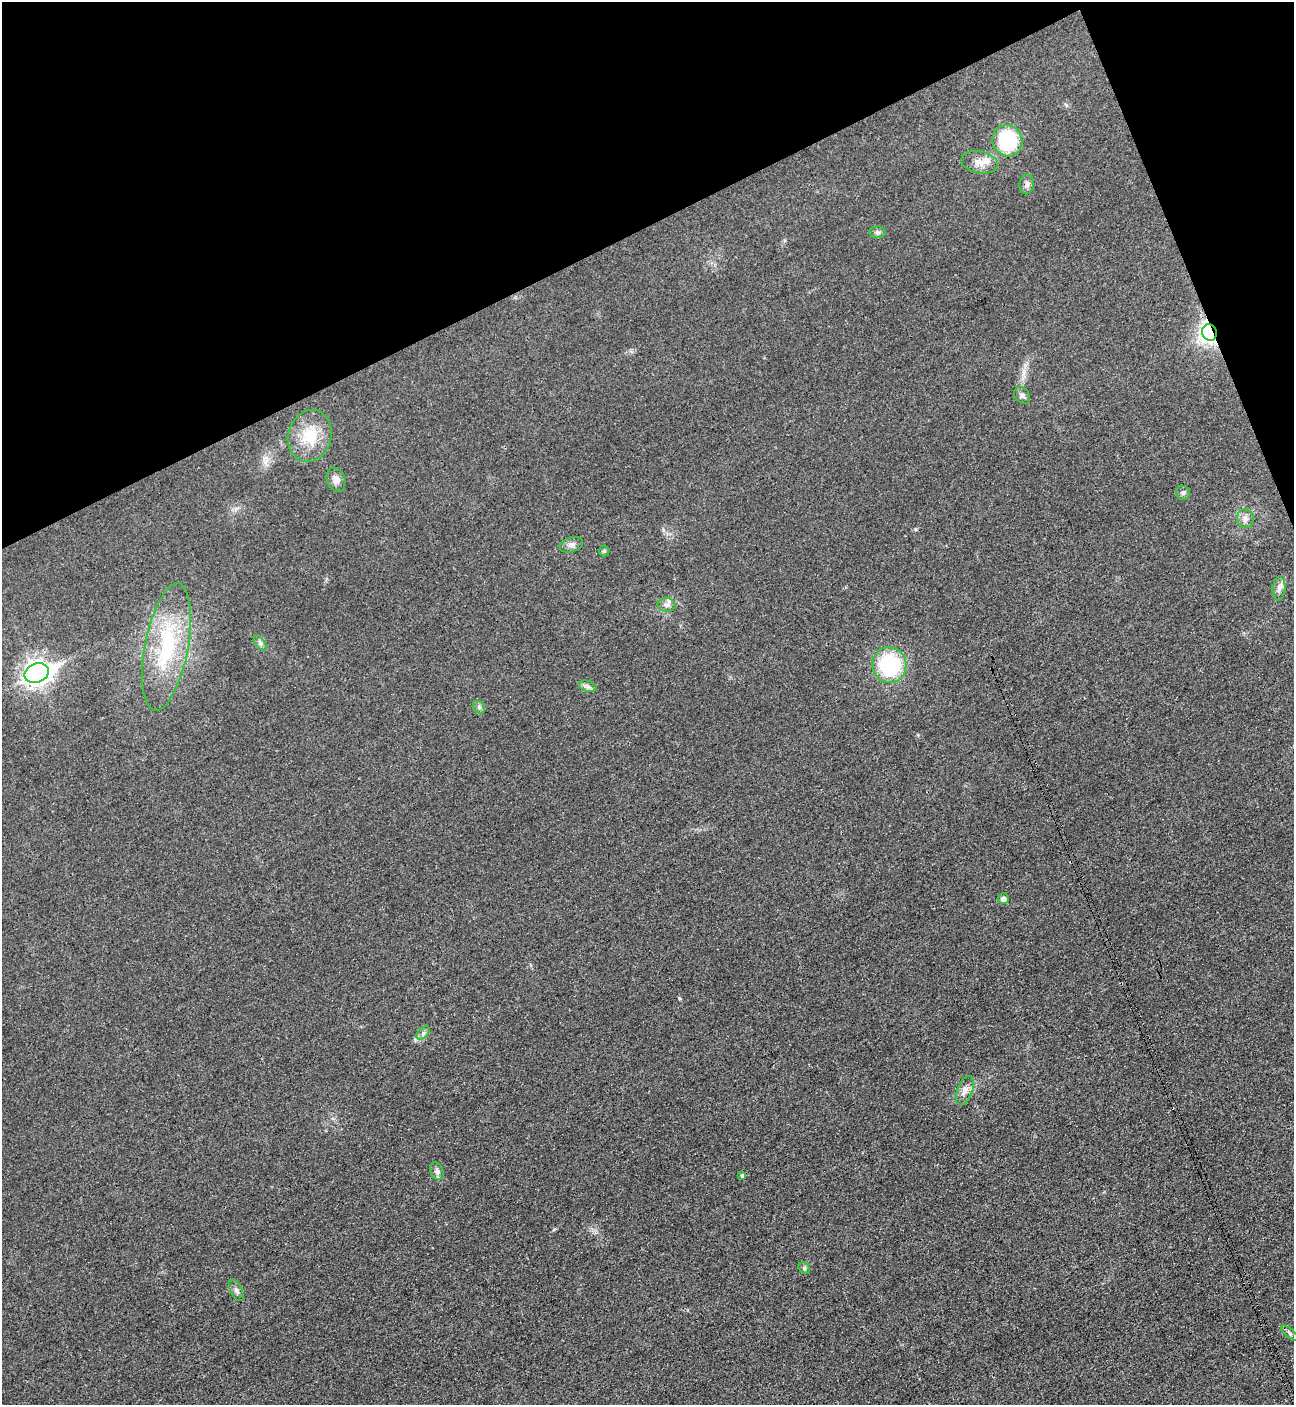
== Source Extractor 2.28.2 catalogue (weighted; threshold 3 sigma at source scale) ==
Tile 3 of 4 x 4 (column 3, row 1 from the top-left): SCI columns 2744-4035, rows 4232-5634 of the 5627 x 5645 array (HDU 1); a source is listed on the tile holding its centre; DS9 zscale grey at full resolution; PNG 1296 x 1407 px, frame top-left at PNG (2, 2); each listed source drawn as its Kron ellipse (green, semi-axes under 4 px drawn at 4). Shown black and unused: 20% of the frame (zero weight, under 3 of 4 exposures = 1% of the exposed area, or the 3 px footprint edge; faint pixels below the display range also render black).
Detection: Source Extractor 2.28.2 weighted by HDU 2 'WHT'; one run over the whole footprint, this tile lists its part. Background 0.035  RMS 0.0048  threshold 0.0217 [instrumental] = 3 sigma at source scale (4.5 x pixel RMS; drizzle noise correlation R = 1.50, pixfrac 1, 0.05/0.05 arcsec/px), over >= 5 px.
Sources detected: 30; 2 cosmic-ray / hot-pixel residue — neither listed nor drawn; the other 28 listed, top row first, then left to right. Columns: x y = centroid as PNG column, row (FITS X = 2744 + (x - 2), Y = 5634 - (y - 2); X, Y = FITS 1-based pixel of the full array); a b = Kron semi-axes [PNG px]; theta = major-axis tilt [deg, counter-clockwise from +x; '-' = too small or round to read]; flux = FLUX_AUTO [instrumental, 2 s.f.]
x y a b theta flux
1007 141 16 15 - 36
979 162 18 11 -11 5.3
1027 184 10 7 81 1.9
877 232 8 6 0 1.1
1209 333 8 7 - 240
1022 395 9 7 -48 1.7
310 436 26 21 72 16
336 480 12 9 -70 2.9
1183 493 7 7 - 1.3
1245 519 9 8 - 2.4
571 545 12 7 15 2.1
604 551 5 5 - 0.85
1279 588 12 6 85 2.3
666 605 9 6 -1 1.9
260 643 8 4 -53 1.2
167 647 65 21 79 43
889 665 18 17 - 42
37 673 12 9 21 340
588 686 9 5 -20 1.4
479 707 7 5 -46 1
1003 899 5 5 - 2.4
423 1033 8 5 46 1.2
965 1090 15 7 69 3.1
437 1171 9 6 -71 1.6
742 1176 3 3 - 3.3
804 1268 6 5 - 0.89
236 1291 11 6 -62 1.6
1290 1333 10 3 -40 0.91
Overlapping masked pixels (flux is a lower limit): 1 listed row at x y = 1209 333
Unlisted compact peaks at least as high as the median listed source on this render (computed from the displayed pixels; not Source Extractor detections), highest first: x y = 416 1039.